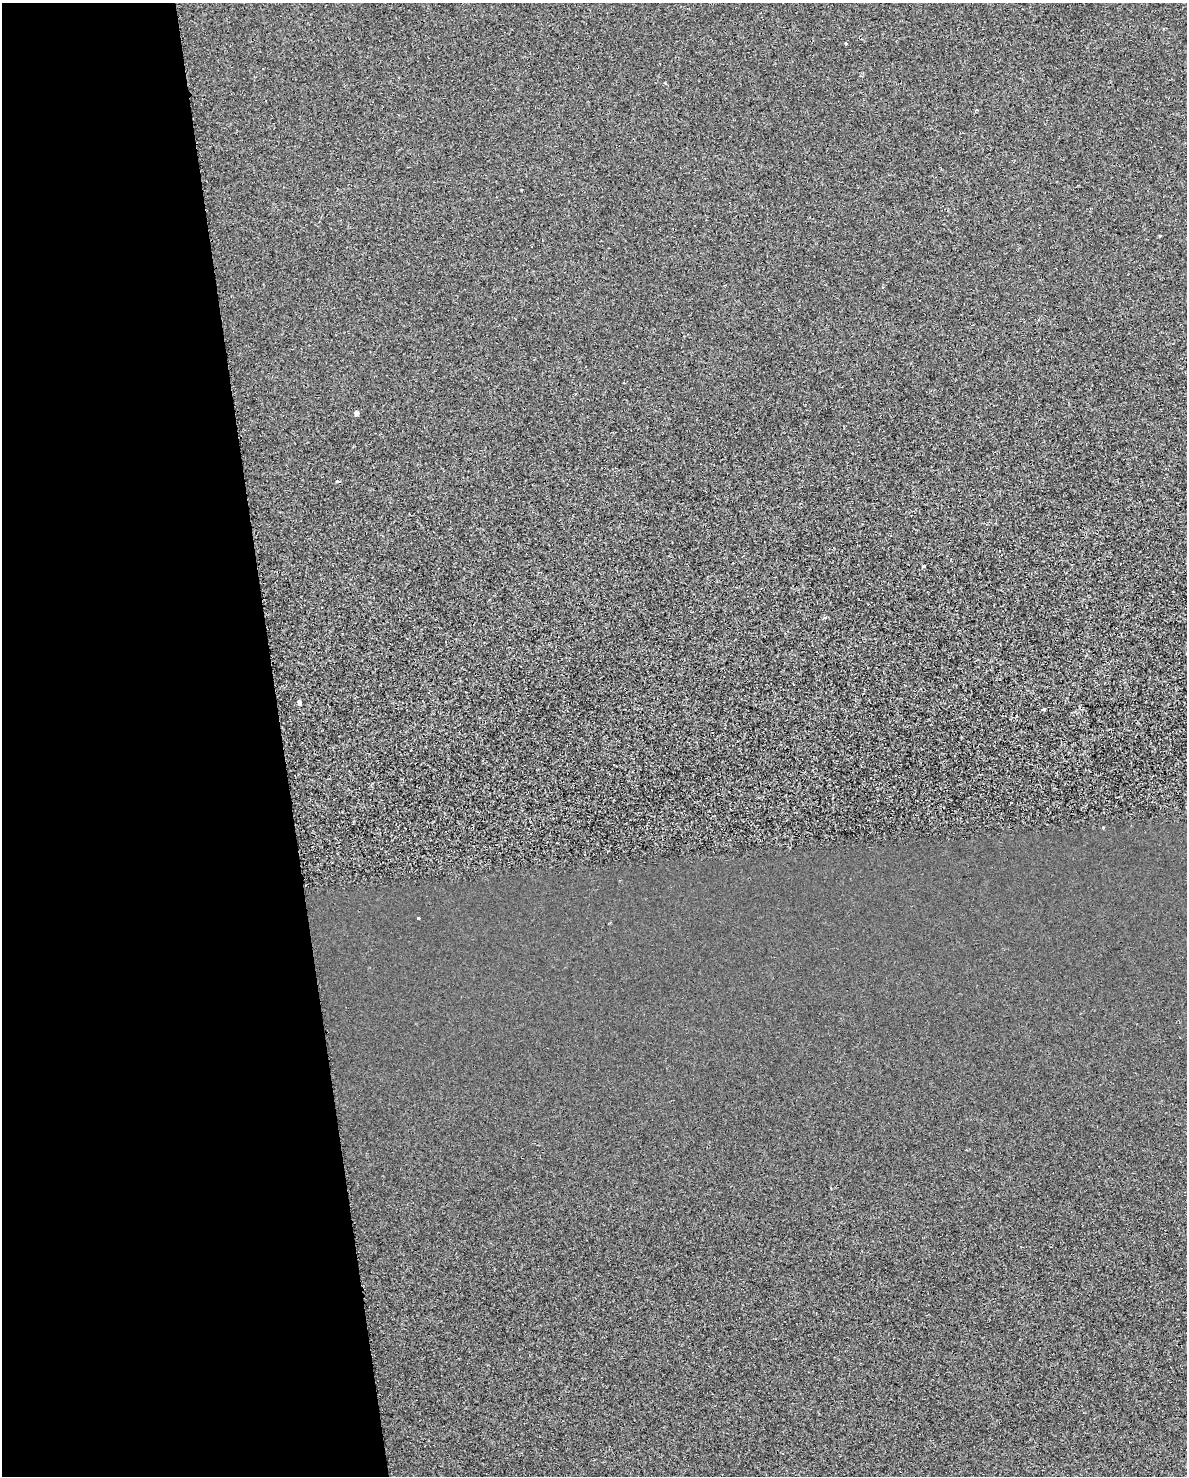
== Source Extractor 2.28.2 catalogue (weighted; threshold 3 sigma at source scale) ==
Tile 5 of 4 x 3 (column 1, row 2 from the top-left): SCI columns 4-1188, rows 1496-2969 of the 4747 x 4509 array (HDU 1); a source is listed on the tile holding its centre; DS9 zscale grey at full resolution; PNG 1189 x 1478 px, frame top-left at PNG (2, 3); no overlay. Shown black and unused: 24% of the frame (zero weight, under 2 of 3 exposures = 1% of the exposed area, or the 3 px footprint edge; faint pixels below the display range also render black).
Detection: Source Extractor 2.28.2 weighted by HDU 2 'WHT'; one run over the whole footprint, this tile lists its part. Background -2.45e-04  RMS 0.0049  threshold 0.0221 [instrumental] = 3 sigma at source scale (4.5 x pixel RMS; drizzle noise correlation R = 1.50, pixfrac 1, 0.0396/0.0396 arcsec/px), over >= 5 px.
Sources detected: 8; all 8 listed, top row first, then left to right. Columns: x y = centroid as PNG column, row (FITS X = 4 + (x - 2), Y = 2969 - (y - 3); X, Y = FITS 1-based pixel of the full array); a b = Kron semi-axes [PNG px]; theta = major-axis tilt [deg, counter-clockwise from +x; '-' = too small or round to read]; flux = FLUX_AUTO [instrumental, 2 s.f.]
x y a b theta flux
846 43 4 3 - 0.51
976 110 3 3 - 0.66
356 413 5 4 - 1.5
924 566 4 3 - 0.42
299 702 5 4 - 1.4
1044 709 3 3 - 4
1103 828 3 3 - 0.57
418 918 3 3 - 1.4